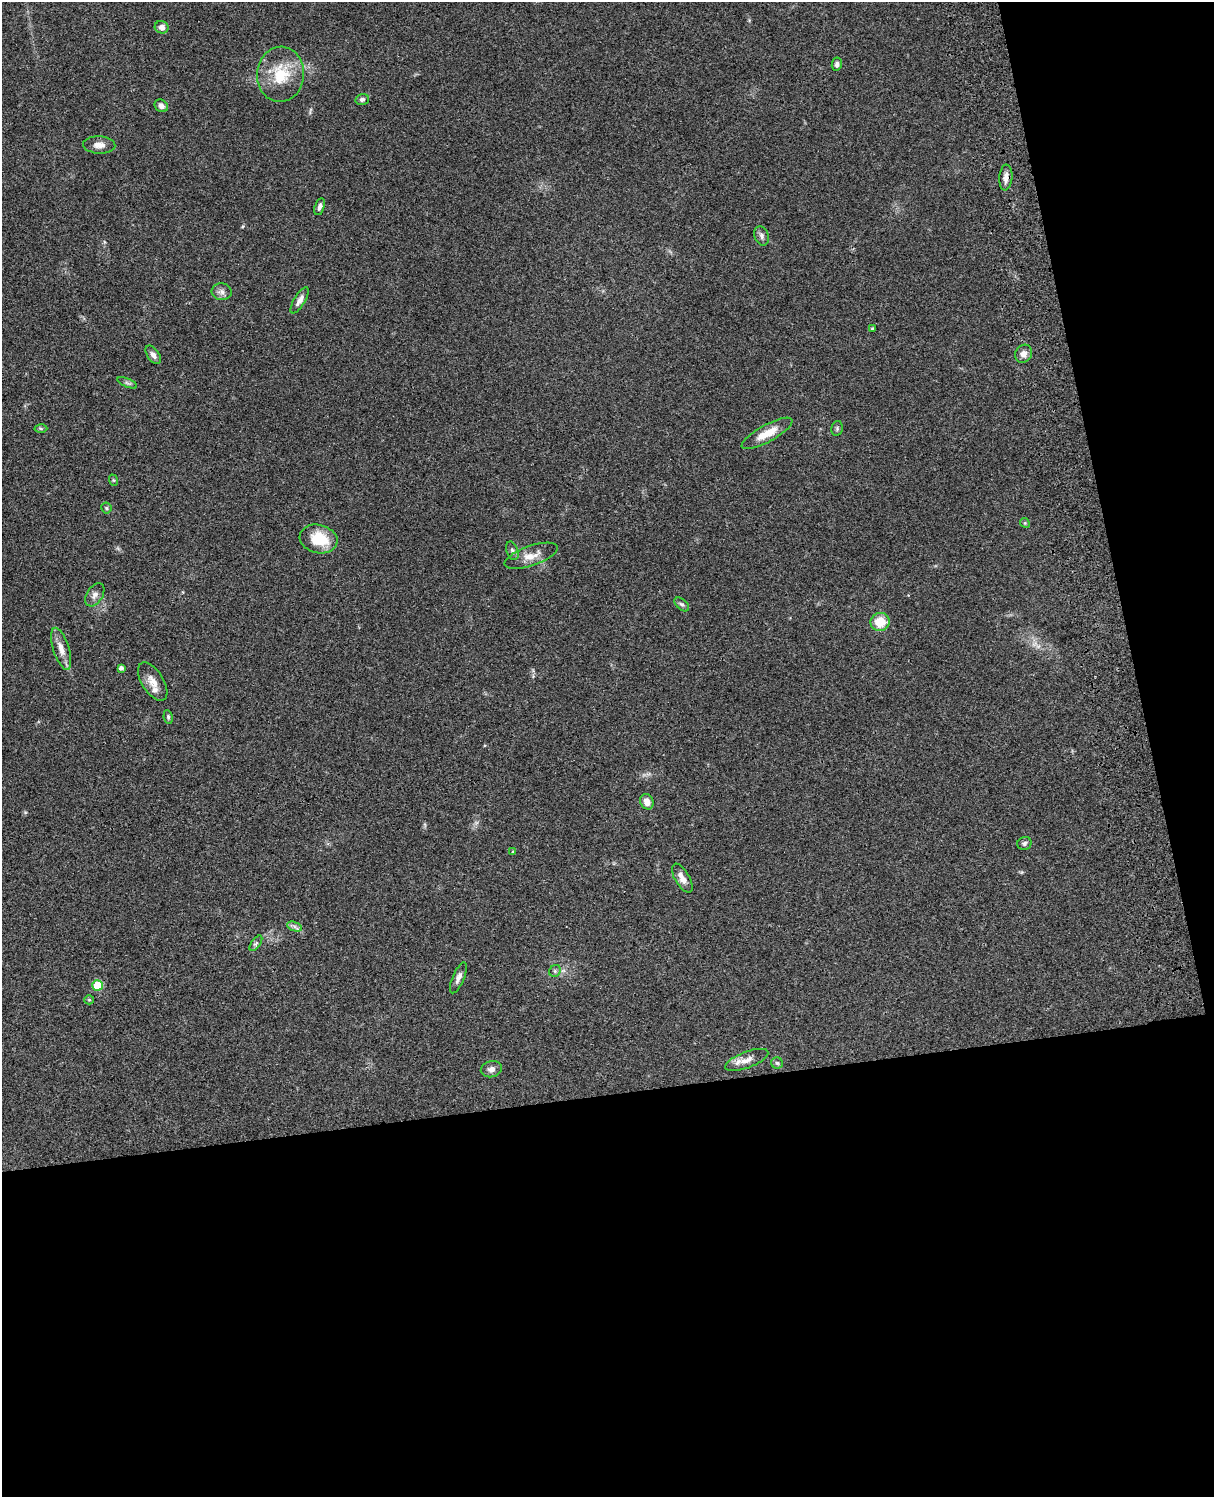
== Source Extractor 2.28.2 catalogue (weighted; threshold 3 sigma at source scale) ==
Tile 12 of 4 x 3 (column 4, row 3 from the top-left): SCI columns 3758-4969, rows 278-1772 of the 5088 x 4927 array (HDU 1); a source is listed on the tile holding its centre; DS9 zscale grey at full resolution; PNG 1216 x 1499 px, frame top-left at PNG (2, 2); each listed source drawn as its Kron ellipse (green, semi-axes under 4 px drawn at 4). Shown black and unused: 33% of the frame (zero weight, under 3 of 4 exposures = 6% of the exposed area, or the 3 px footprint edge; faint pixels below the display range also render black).
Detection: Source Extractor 2.28.2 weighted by HDU 2 'WHT'; one run over the whole footprint, this tile lists its part. Background 0.0958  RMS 0.0062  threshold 0.0279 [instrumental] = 3 sigma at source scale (4.5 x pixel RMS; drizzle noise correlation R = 1.50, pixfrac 1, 0.05/0.05 arcsec/px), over >= 5 px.
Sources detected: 45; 1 inside a brighter listed object's ellipse — not listed separately; the other 44 listed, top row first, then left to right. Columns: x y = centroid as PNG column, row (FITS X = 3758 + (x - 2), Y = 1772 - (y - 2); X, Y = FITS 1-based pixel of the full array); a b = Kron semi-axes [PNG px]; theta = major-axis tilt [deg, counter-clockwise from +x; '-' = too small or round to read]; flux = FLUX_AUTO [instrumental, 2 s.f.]
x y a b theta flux
162 27 7 6 - 3.1
837 64 7 5 81 1.9
281 74 27 23 86 22
362 99 7 5 15 1.5
161 106 7 6 - 2.8
99 145 16 8 -3 4.7
1006 177 13 6 85 3.9
320 207 9 5 74 2
762 236 10 7 -72 2.1
222 292 10 8 -13 2.7
300 300 15 5 59 3.4
872 329 3 3 - 0.94
1024 354 9 8 - 3.6
153 355 10 6 -55 2.5
127 383 10 4 -23 1.3
837 428 7 5 77 1.2
41 429 6 4 -2 0.88
767 433 28 8 29 11
113 480 6 4 -71 0.7
106 508 5 5 - 0.94
1025 523 5 4 - 0.74
318 539 19 14 -14 18
512 551 10 5 -71 1.7
531 556 28 10 19 7.4
95 595 13 8 57 3
682 604 8 5 -42 1.4
880 622 9 9 - 12
61 649 22 8 -72 6.3
121 668 4 4 - 1.9
153 682 21 10 -59 6.4
168 717 7 4 -82 1.1
647 802 8 6 -63 4.2
1024 843 7 6 - 1.6
513 852 4 3 - 0.64
682 878 16 7 -59 4.9
294 927 8 4 -19 1.8
256 943 9 4 54 1.4
555 971 6 5 - 1.2
458 978 17 6 67 3
97 985 5 5 - 25
89 1000 5 4 - 0.71
747 1060 23 8 21 5.9
777 1063 6 5 - 1.2
491 1069 11 8 13 2.8
Overlapping masked pixels (flux is a lower limit): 1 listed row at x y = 1006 177